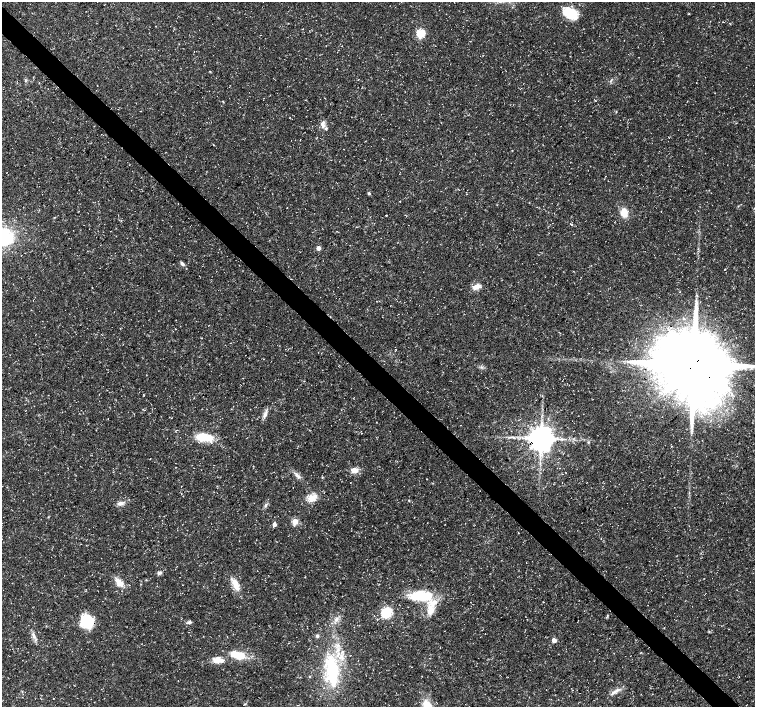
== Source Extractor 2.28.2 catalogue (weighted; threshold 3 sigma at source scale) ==
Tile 11 of 4 x 4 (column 3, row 3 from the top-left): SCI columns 3017-4522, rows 1632-3040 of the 6028 x 6015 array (HDU 1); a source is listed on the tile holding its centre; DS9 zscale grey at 2 x 2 block average (1 PNG px = mean of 2 x 2 image px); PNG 757 x 709 px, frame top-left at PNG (2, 2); no overlay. Shown black and unused: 4% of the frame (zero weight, under 3 of 5 exposures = <1% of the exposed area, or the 3 px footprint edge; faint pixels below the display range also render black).
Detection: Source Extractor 2.28.2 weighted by HDU 2 'WHT'; one run over the whole footprint, this tile lists its part. Background 0.0414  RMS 0.0028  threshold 0.0125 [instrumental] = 3 sigma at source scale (4.5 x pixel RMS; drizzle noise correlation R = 1.50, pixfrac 1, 0.0396/0.0396 arcsec/px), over >= 5 px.
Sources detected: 61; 1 inside a brighter object's white glare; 3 cosmic-ray / hot-pixel residue — not listed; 4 inside a brighter listed object's ellipse — not listed separately; the other 53 listed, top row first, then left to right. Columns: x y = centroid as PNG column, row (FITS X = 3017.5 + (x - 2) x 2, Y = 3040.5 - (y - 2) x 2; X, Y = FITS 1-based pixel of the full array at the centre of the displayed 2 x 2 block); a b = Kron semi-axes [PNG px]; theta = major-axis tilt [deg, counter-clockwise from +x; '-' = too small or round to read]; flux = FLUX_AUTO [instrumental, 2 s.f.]
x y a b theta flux
570 13 20 12 -31 16
421 33 3 3 - 49
223 102 3 2 - 0.41
322 124 10 5 -69 3.2
7 172 2 2 - 0.18
369 193 4 3 - 0.9
287 207 2 2 - 0.24
624 213 7 6 - 8.9
386 215 2 2 - 0.47
572 225 2 2 - 0.37
356 227 2 2 - 0.29
4 237 15 15 - 47
319 248 3 3 - 5.3
182 264 7 4 -52 1.6
725 269 2 2 - 0.41
477 287 9 5 16 4.9
696 295 3 2 - 0.58
694 364 19 18 - 8000
265 414 13 4 71 2.9
376 422 2 2 - 0.25
204 437 25 9 -9 15
514 438 3 2 - 0.51
541 438 6 6 - 1000
588 442 4 3 - 0.68
354 470 7 5 -9 6.3
298 477 5 5 - 1.8
689 492 3 2 - 0.41
312 498 12 8 35 6.7
409 500 3 3 - 0.43
120 503 9 5 14 2.8
265 505 6 3 56 1.2
295 521 3 3 - 21
274 525 3 3 - 3.1
159 573 5 4 - 1.5
119 582 14 6 -50 6.1
236 585 17 7 -69 7.4
418 596 25 15 -3 22
430 610 10 7 84 7.8
386 613 9 8 - 17
527 619 2 2 - 0.34
336 620 7 4 8 2.1
87 621 14 13 - 19
189 622 8 4 26 1.4
33 634 7 3 85 1.8
317 636 5 4 - 1.1
554 640 3 3 - 9.3
235 654 9 6 3 9.6
218 660 14 7 -4 6.9
332 671 41 13 -86 48
309 677 3 2 - 0.5
612 693 13 3 39 2.9
53 699 2 2 - 0.27
245 704 3 2 - 0.45
Overlapping masked pixels (flux is a lower limit): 1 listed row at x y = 694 364
Isophote crosses this tile's border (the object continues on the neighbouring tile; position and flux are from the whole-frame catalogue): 2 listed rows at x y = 4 237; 694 364
Diffuse or blended objects may show on this block-average render without a row.